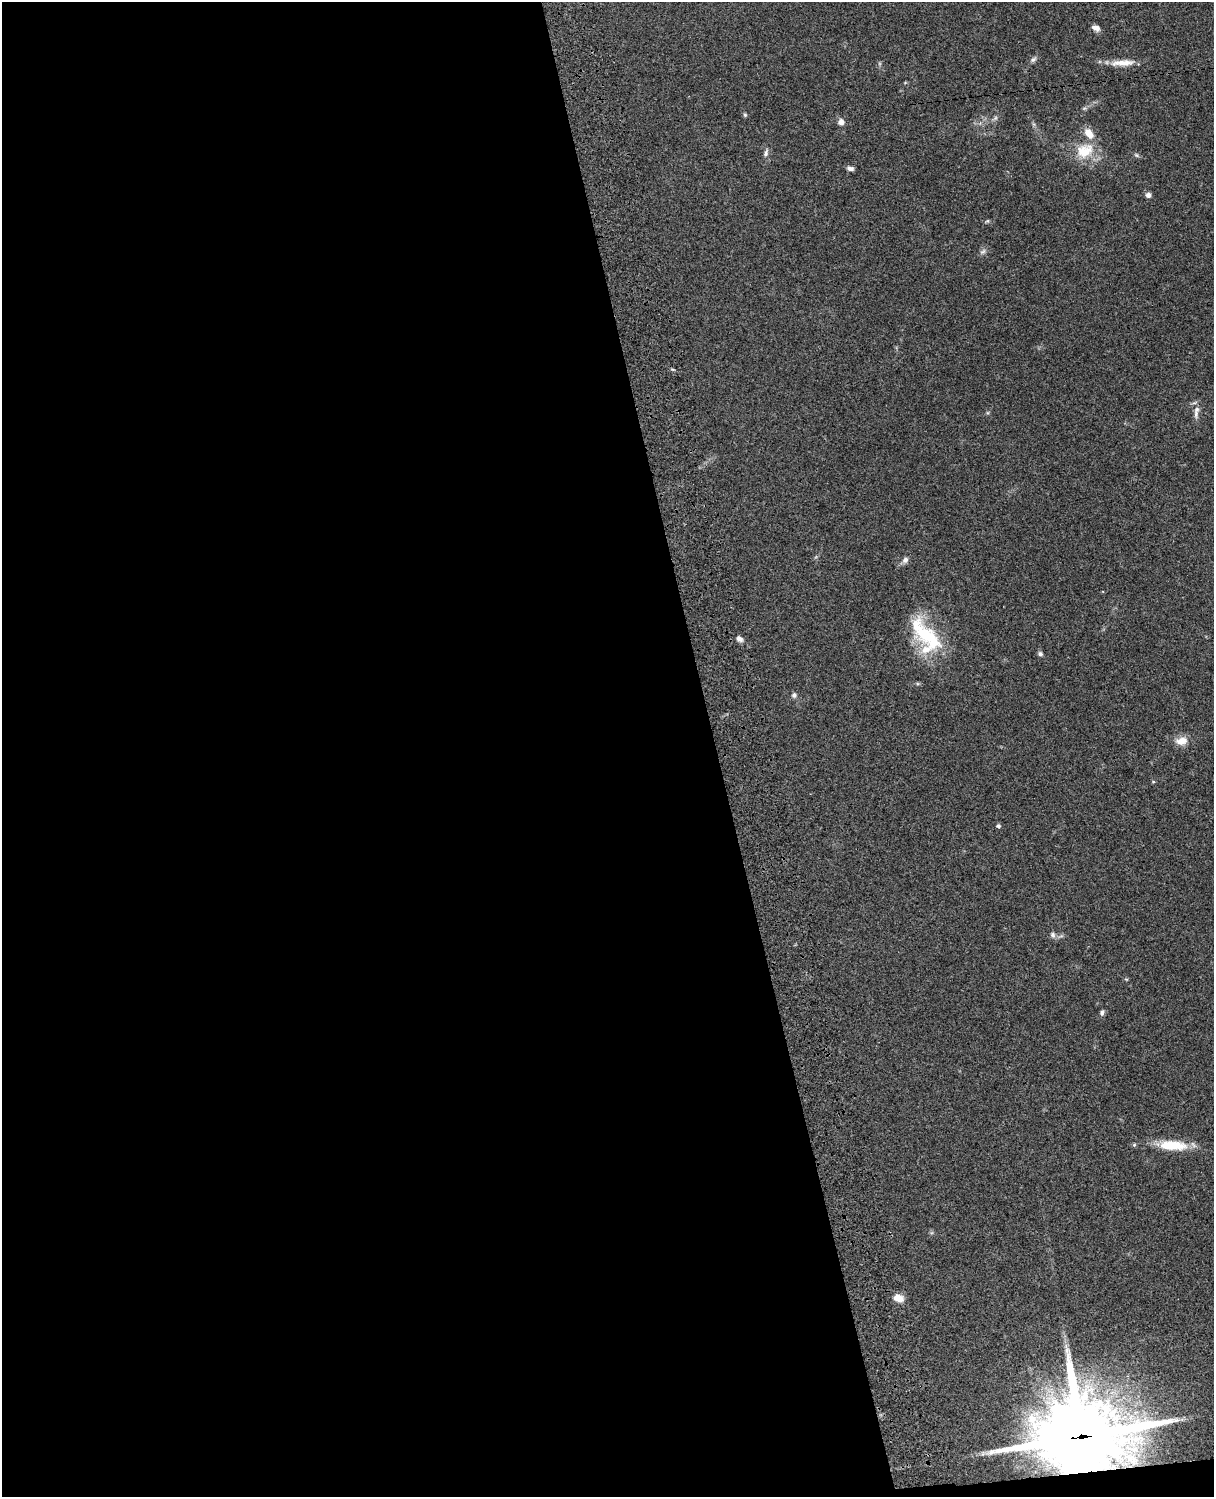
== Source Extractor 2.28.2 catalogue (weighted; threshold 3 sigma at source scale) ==
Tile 9 of 4 x 3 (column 1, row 3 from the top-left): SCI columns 121-1332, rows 279-1773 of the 5087 x 4929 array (HDU 1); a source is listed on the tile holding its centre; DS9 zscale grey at full resolution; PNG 1216 x 1499 px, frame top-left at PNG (2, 2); no overlay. Shown black and unused: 59% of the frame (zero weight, under 3 of 4 exposures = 6% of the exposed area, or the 3 px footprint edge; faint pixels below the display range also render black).
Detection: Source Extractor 2.28.2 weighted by HDU 2 'WHT'; one run over the whole footprint, this tile lists its part. Background 0.0756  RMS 0.0057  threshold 0.0257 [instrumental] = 3 sigma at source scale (4.5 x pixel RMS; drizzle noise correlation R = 1.50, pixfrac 1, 0.05/0.05 arcsec/px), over >= 5 px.
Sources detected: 32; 2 inside a brighter listed object's ellipse — not listed separately; the other 30 listed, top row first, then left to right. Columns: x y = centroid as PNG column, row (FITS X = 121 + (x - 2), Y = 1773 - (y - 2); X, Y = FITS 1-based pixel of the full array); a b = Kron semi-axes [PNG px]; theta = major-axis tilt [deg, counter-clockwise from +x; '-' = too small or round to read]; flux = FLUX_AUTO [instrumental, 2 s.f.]
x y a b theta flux
1096 28 9 6 -24 3.3
1033 59 10 6 34 1.7
1122 63 33 8 3 8.1
745 115 5 4 - 0.91
995 118 7 6 - 1.4
841 122 8 7 - 2.9
1033 124 7 4 -71 1
1085 151 27 20 25 17
766 153 12 6 72 2.1
1136 155 8 5 -27 1.1
850 168 8 5 -15 2
1148 195 6 6 - 2.5
987 221 6 5 - 0.84
983 252 10 6 44 1.7
1196 414 17 6 -89 3.4
905 560 10 7 51 2.2
926 635 56 23 -48 42
739 639 8 6 -32 2.6
1040 654 6 5 - 1.5
794 695 7 7 - 1.6
1181 741 15 10 11 6.5
1153 782 5 5 - 0.65
998 826 5 4 - 1.3
1053 935 9 7 -72 2
1126 979 6 3 -18 0.57
1102 1013 8 5 66 1.7
1134 1145 5 4 - 0.82
1173 1145 37 12 -4 18
898 1298 12 9 -19 5.7
1081 1436 30 25 4 5600
Overlapping masked pixels (flux is a lower limit): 1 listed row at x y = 1081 1436